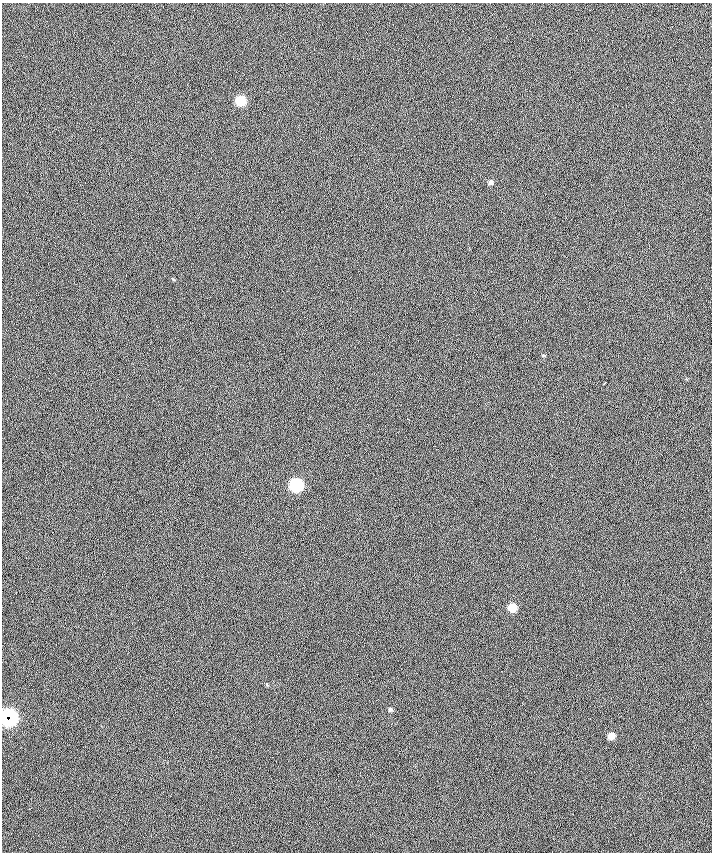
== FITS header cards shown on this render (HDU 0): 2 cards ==
NAXIS1  =                  710 /
NAXIS2  =                  850 /

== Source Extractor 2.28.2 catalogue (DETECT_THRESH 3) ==
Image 710 x 850 px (HDU 0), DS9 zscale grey, 1 PNG px = 1 image px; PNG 714 x 854 px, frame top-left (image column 1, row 850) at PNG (2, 3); no overlay
Background -9.6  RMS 35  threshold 106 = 3 sigma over >= 5 px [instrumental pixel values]
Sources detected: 10; all 10 listed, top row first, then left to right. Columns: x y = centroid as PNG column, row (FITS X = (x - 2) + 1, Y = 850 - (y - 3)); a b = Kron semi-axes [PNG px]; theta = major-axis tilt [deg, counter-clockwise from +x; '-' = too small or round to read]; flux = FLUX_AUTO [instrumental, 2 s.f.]
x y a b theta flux
240 101 7 6 - 95000
490 182 6 6 - 6100
604 383 5 2 - 2200
408 419 3 2 - 1200
296 485 7 7 - 300000
53 532 2 2 - 1500
512 608 6 6 - 47000
390 709 5 5 - 4300
8 717 10 10 - 510000
611 736 6 6 - 21000
At the frame edge (FLAGS 8, measured only in part): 1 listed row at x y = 8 717